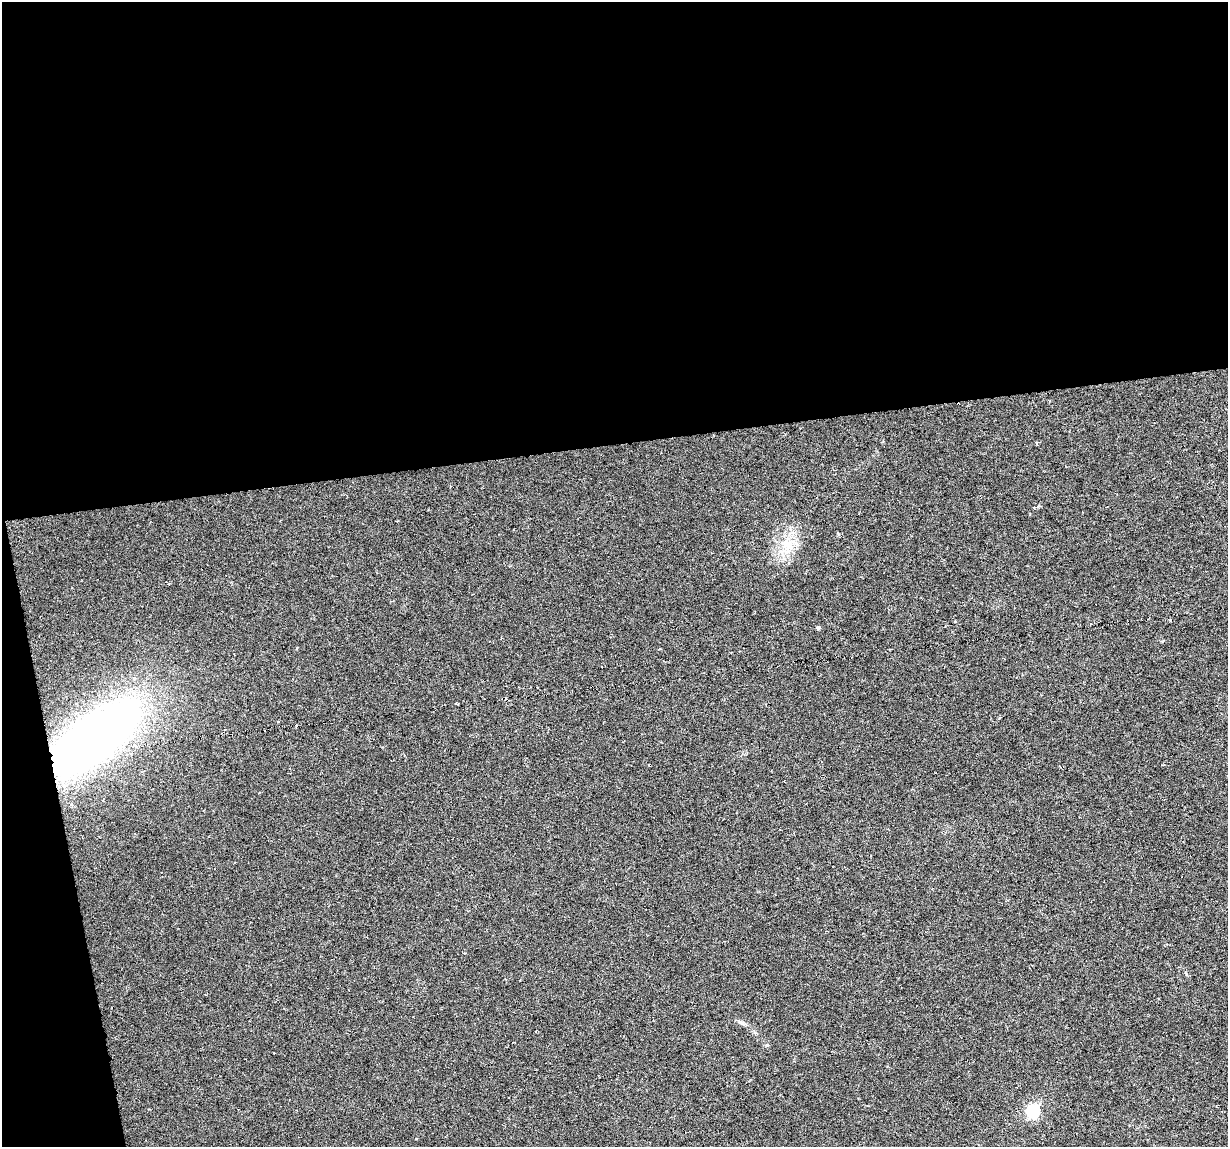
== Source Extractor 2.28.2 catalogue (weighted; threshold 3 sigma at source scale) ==
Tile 1 of 4 x 4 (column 1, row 1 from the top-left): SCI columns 1-1226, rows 3463-4607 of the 4904 x 4682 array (HDU 1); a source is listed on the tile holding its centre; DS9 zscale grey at full resolution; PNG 1230 x 1149 px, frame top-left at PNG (2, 2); no overlay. Shown black and unused: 42% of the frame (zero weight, under 3 of 6 exposures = <1% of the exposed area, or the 3 px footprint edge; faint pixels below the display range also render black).
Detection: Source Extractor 2.28.2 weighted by HDU 2 'WHT'; one run over the whole footprint, this tile lists its part. Background -0.0061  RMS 0.0036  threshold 0.0149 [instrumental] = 3 sigma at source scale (4.09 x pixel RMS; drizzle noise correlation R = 1.36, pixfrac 0.8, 0.0396/0.0396 arcsec/px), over >= 5 px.
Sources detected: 7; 1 cosmic-ray / hot-pixel residue — not listed; the other 6 listed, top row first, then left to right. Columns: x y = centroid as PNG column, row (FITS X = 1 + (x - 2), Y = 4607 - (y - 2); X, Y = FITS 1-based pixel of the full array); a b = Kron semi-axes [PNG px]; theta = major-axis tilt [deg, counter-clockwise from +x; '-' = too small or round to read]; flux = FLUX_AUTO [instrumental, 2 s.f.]
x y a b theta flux
788 544 20 15 -46 7.1
1170 620 3 3 - 0.26
818 628 4 4 - 0.64
94 738 79 32 37 230
741 1022 10 6 -31 1
1033 1111 6 6 - 48
Overlapping masked pixels (flux is a lower limit): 1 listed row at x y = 94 738